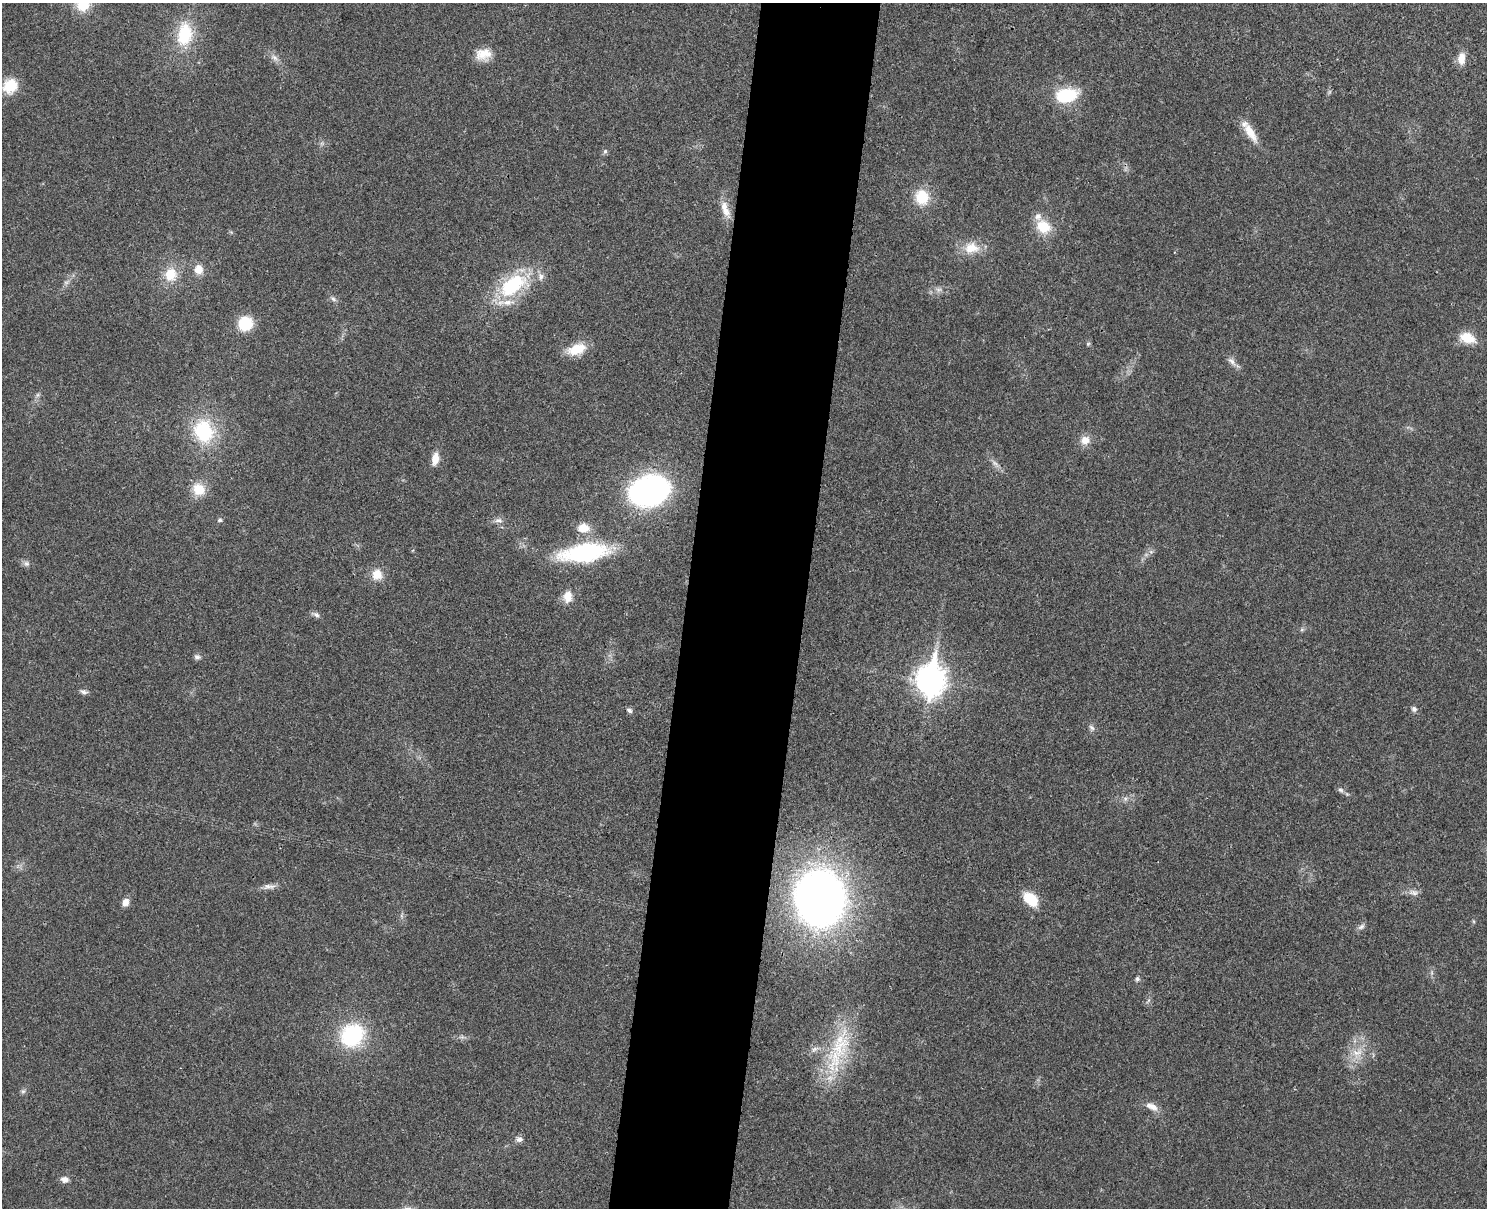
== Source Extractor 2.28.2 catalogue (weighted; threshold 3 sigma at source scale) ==
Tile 8 of 3 x 4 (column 2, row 3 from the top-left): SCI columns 1658-3142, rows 1223-2428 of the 4917 x 4852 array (HDU 1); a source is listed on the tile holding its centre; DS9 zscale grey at full resolution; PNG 1489 x 1210 px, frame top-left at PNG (2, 3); no overlay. Shown black and unused: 8% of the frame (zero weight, under 3 of 4 exposures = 6% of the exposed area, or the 3 px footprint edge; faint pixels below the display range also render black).
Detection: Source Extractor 2.28.2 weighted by HDU 2 'WHT'; one run over the whole footprint, this tile lists its part. Background 0.0314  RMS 0.0048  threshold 0.0215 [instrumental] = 3 sigma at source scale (4.5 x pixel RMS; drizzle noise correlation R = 1.50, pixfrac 1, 0.05/0.05 arcsec/px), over >= 5 px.
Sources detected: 64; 1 too faint to see at this stretch — not listed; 4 inside a brighter listed object's ellipse — not listed separately; the other 59 listed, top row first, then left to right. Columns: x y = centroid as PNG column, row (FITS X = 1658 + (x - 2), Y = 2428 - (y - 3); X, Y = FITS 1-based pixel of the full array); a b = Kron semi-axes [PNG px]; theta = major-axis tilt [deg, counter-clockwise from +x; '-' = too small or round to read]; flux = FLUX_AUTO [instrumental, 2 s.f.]
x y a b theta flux
83 5 16 15 - 10
185 34 23 15 84 23
483 54 20 13 11 7.1
274 58 12 5 -45 2.1
1461 59 15 9 87 5.2
10 86 18 16 46 10
1066 95 22 13 13 25
1250 132 31 9 -58 7.8
605 151 6 5 - 0.92
922 197 19 16 -75 12
725 209 26 9 -69 6
1043 227 16 13 -32 12
971 248 19 14 0 9.1
198 269 11 10 - 5.1
170 274 17 15 69 10
512 285 39 20 38 35
333 299 8 5 -36 1.3
245 323 12 12 - 18
1467 338 18 12 -19 9.3
1088 344 6 4 45 0.65
576 349 19 10 18 12
1232 361 14 7 -50 2.5
37 395 7 4 71 0.96
203 431 26 21 -71 31
1085 440 11 10 - 4.6
435 459 15 8 80 4.8
995 463 10 5 -45 1.8
199 489 15 13 -36 9.3
649 490 28 20 15 170
220 520 6 5 - 0.83
499 520 11 6 0 1.9
583 528 15 11 5 7
585 553 41 16 8 65
26 563 8 7 - 1.5
377 574 14 13 - 6.4
568 596 15 10 83 5.5
316 615 8 5 -27 1.4
197 657 8 6 -12 1.4
930 680 12 9 83 580
83 692 10 6 -17 1.5
1414 709 8 6 -52 1.3
629 710 9 5 -33 1.2
1092 728 9 6 -45 1.4
1341 790 8 6 -18 1.2
1125 799 6 5 - 1.1
269 886 19 6 2 2.8
1414 893 13 7 -15 2.4
820 898 37 32 -82 380
1031 899 16 11 -44 13
125 902 8 7 - 3.3
1361 927 10 6 33 1.5
1137 979 7 5 80 1
352 1035 21 17 41 46
840 1047 49 25 67 36
1357 1052 16 7 7 4.8
23 1091 6 6 - 1
1152 1106 18 8 -23 4
519 1139 8 7 - 1.8
65 1179 10 7 -10 2.3
Isophote crosses this tile's border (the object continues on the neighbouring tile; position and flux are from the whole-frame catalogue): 1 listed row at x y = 83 5